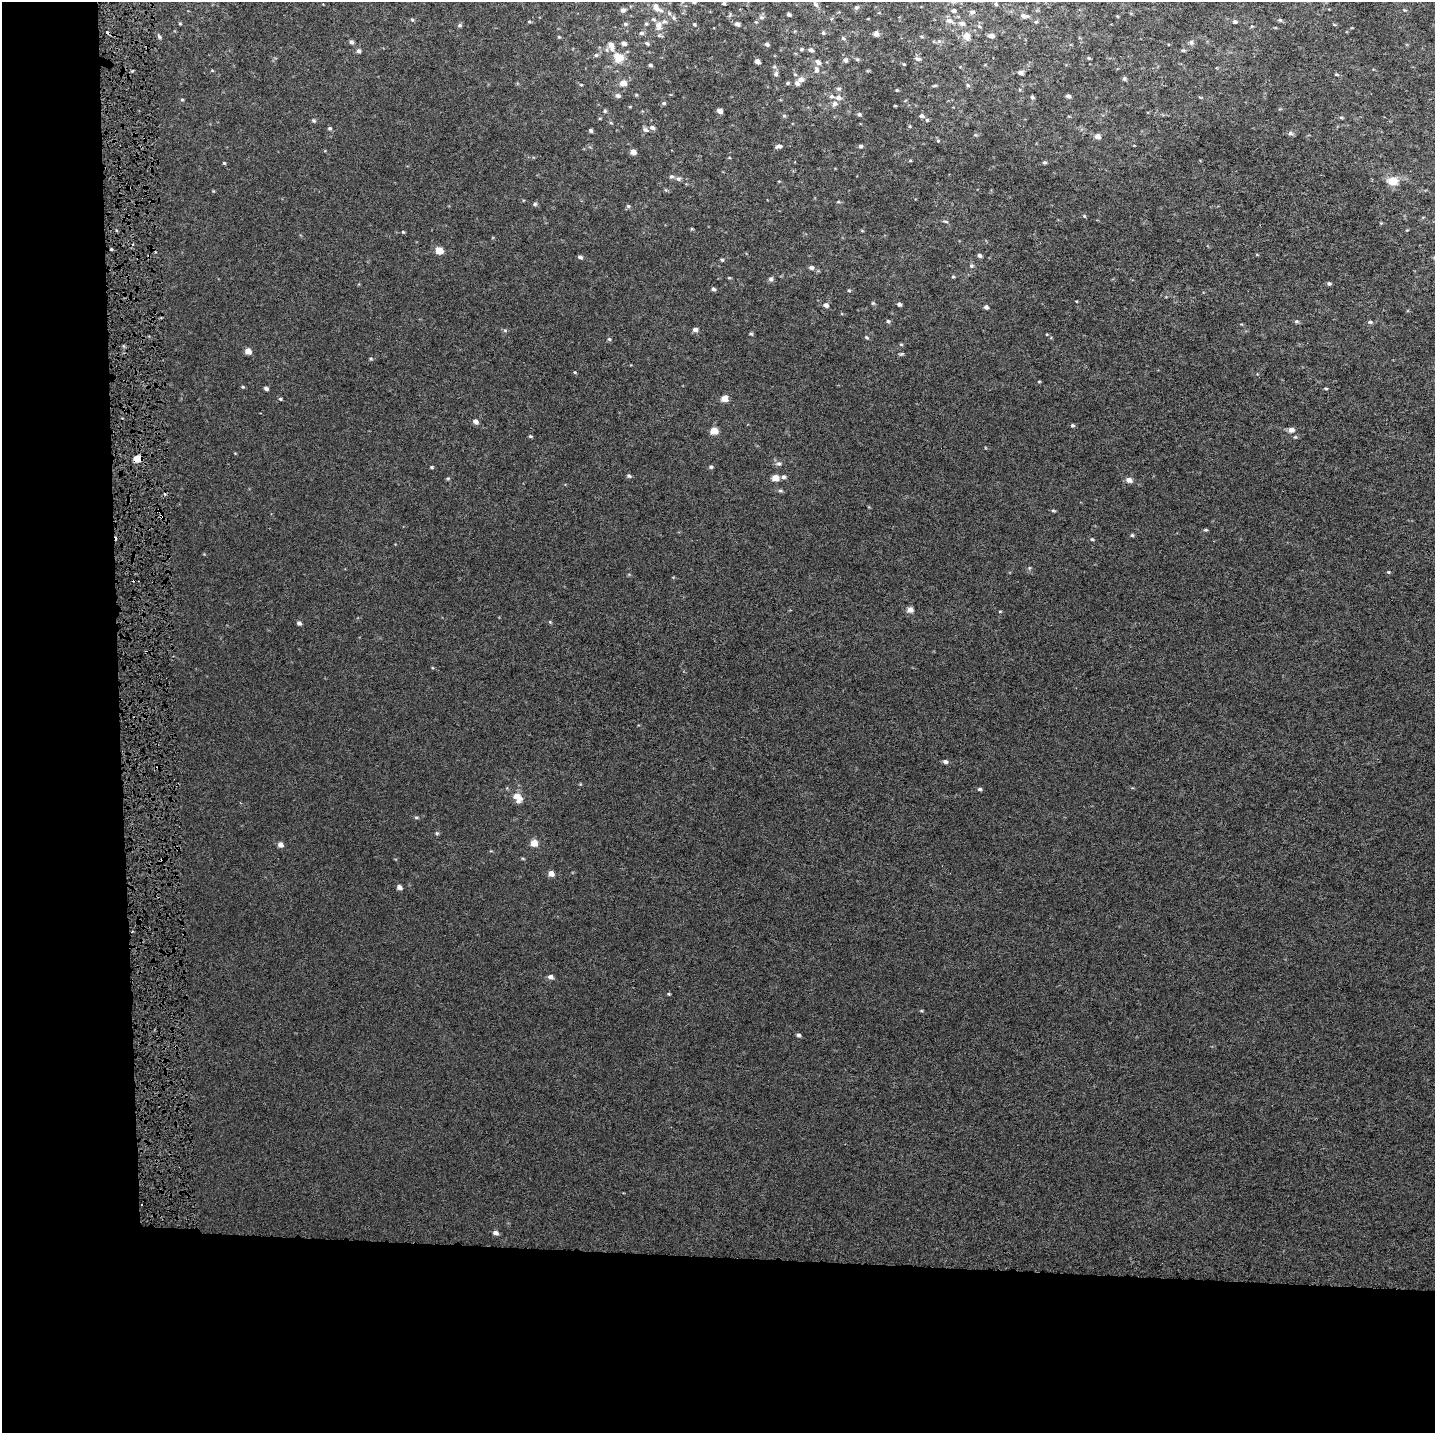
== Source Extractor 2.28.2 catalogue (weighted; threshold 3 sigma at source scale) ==
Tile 7 of 3 x 3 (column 1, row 3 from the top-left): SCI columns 181-1613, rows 1-1431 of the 4661 x 4302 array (HDU 1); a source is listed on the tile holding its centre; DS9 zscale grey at full resolution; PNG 1437 x 1435 px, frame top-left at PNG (2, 2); no overlay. Shown black and unused: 19% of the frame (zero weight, under 4 of 8 exposures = <1% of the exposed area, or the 3 px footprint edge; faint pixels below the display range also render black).
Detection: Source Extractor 2.28.2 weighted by HDU 2 'WHT'; one run over the whole footprint, this tile lists its part. Background 4.09e-04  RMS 0.0014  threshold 0.00569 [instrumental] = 3 sigma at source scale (4.09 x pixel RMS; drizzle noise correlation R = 1.36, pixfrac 0.8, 0.0396/0.0396 arcsec/px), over >= 5 px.
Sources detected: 214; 4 cosmic-ray / hot-pixel residue — not listed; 9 inside a brighter listed object's ellipse — not listed separately; the other 201 listed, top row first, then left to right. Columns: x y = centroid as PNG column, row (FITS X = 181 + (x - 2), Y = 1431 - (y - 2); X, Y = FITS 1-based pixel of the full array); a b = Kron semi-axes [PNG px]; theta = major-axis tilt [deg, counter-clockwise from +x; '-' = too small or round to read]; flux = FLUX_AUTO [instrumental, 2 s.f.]
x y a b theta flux
694 2 7 6 - 0.36
724 3 6 5 - 0.21
815 4 10 6 -52 0.39
996 4 6 5 - 0.2
656 7 11 8 -58 1
856 8 7 5 40 0.26
622 10 7 6 - 0.43
1405 10 5 4 - 0.15
953 11 6 5 - 0.35
972 12 7 6 - 0.38
789 14 4 4 - 0.28
1024 16 12 6 -6 0.55
1117 16 5 3 - 0.097
761 17 7 6 - 0.35
674 18 8 6 -74 0.31
412 20 5 4 - 0.17
1280 20 5 4 - 0.21
949 21 13 7 -23 0.69
529 22 5 4 - 0.14
1036 22 5 4 - 0.17
1235 22 5 4 - 0.27
962 23 9 6 -6 0.54
180 24 4 4 - 0.12
625 24 6 5 - 0.23
646 24 6 4 -43 0.19
694 24 5 5 - 0.19
737 24 6 5 - 0.48
460 25 6 5 - 0.22
1334 25 6 3 -9 0.14
658 26 14 10 81 1.2
979 26 5 4 - 0.19
1252 26 5 4 - 0.13
1352 28 4 3 - 0.087
641 33 7 5 0 0.29
823 33 6 5 - 0.24
876 34 6 5 - 0.58
921 36 5 3 - 0.13
966 36 12 10 -58 1.1
991 36 6 5 - 0.6
159 37 7 4 -47 0.24
559 37 5 4 - 0.13
843 38 6 5 - 0.23
939 41 5 5 - 0.24
351 42 5 4 - 0.34
1191 42 7 6 - 0.32
624 43 6 5 - 0.51
647 43 6 4 -39 0.23
767 44 5 5 - 0.31
801 49 5 5 - 0.21
811 50 6 5 - 0.36
359 51 6 5 - 0.37
596 55 5 5 - 0.23
618 57 16 13 -44 2.1
1089 58 5 4 - 0.16
857 59 5 4 - 0.17
918 59 8 5 -17 0.34
845 60 6 5 - 0.39
757 61 5 4 - 0.62
904 64 4 3 - 0.12
650 65 4 3 - 0.27
774 67 7 5 -44 0.26
212 70 5 3 - 0.1
816 70 11 7 -89 0.58
1021 72 5 4 - 0.58
776 74 7 6 - 0.36
795 74 6 5 - 0.18
1336 74 6 4 -8 0.15
801 79 7 7 - 0.72
1124 79 5 4 - 0.25
623 83 6 6 - 1.1
788 83 6 4 17 0.19
581 85 5 4 - 0.13
968 85 6 4 -45 0.19
934 86 7 3 2 0.15
838 89 6 6 - 0.28
897 90 5 4 - 0.11
636 95 5 4 - 0.13
618 96 7 5 -2 0.41
1068 96 4 4 - 0.36
1032 97 4 4 - 0.22
1200 97 5 3 - 0.12
838 98 8 7 - 0.57
182 100 5 4 - 0.15
664 103 6 5 - 0.23
895 106 4 3 - 0.093
630 107 5 3 - 0.099
605 111 5 5 - 0.19
720 111 5 4 - 0.71
859 114 5 5 - 0.27
784 116 6 5 - 0.2
922 116 5 4 - 0.35
1341 117 5 4 - 0.16
600 118 5 3 - 0.11
927 120 5 5 - 0.17
314 121 6 5 - 0.22
611 123 5 3 - 0.13
910 126 5 3 - 0.12
652 127 6 5 - 0.42
330 128 5 5 - 0.22
591 130 4 4 - 0.25
646 130 9 6 -31 0.34
1291 133 7 5 -30 0.33
1097 136 6 5 - 0.74
938 141 5 5 - 0.15
779 146 8 5 17 0.44
860 146 5 5 - 0.26
633 152 6 5 - 0.74
910 161 5 3 - 0.12
1044 162 5 5 - 0.21
224 163 4 4 - 0.15
671 177 7 6 - 0.28
678 179 6 6 - 0.34
1393 181 14 10 -7 1.6
213 191 5 3 - 0.1
838 202 6 3 18 0.15
535 204 5 5 - 0.23
628 206 6 5 - 0.22
1084 216 5 4 - 0.16
945 221 9 3 -6 0.2
692 229 4 4 - 0.13
862 231 5 3 - 0.11
403 232 4 4 - 0.12
111 249 4 3 - 0.14
439 250 6 5 - 2
979 255 5 4 - 0.33
580 257 5 4 - 0.31
722 260 5 4 - 0.18
971 266 7 6 - 0.27
811 267 6 5 - 0.35
953 277 4 4 - 0.15
729 278 4 4 - 0.12
771 279 6 6 - 0.33
1329 283 5 4 - 0.25
713 289 6 4 -8 0.26
849 290 5 3 - 0.15
873 303 5 4 - 0.16
899 304 5 4 - 0.34
826 305 6 5 - 0.46
986 307 5 4 - 0.39
888 321 5 4 - 0.2
1297 321 6 5 - 0.23
1370 322 6 5 - 0.25
505 330 6 5 - 0.2
695 330 6 5 - 0.54
751 334 6 4 -28 0.16
866 337 6 4 -32 0.18
609 339 5 5 - 0.18
901 344 6 4 -1 0.14
248 351 5 5 - 1.2
902 354 7 4 18 0.18
371 359 5 4 - 0.16
575 372 4 3 - 0.13
1039 382 4 3 - 0.12
243 387 5 4 - 0.15
266 388 5 4 - 0.34
1326 388 5 3 - 0.14
280 399 5 4 - 0.15
724 399 5 5 - 1.6
475 421 7 5 -40 0.52
1072 425 5 4 - 0.22
1291 430 7 6 - 0.67
714 431 6 5 - 2.1
530 436 5 3 - 0.17
137 459 5 5 - 2.3
779 464 9 6 3 0.4
432 467 5 3 - 0.17
711 467 6 5 - 0.23
629 476 6 5 - 0.24
784 477 6 5 - 0.31
448 478 6 4 19 0.14
775 478 6 5 - 1.3
1129 480 6 5 - 0.74
780 491 7 4 -8 0.23
1053 510 6 4 -15 0.17
158 511 7 4 2 0.19
162 516 7 5 -86 0.43
1205 530 5 4 - 0.18
1132 535 5 5 - 0.18
1092 539 5 4 - 0.15
1029 568 5 5 - 0.19
1388 572 5 4 - 0.14
910 610 7 6 - 0.73
1000 611 4 3 - 0.11
550 622 6 3 -45 0.13
299 623 5 5 - 0.34
945 762 6 5 - 0.37
580 784 4 4 - 0.11
980 789 6 4 1 0.23
517 797 11 8 -55 1.7
416 817 5 4 - 0.18
437 833 5 4 - 0.18
534 843 6 5 - 1.5
280 845 6 5 - 0.62
162 859 6 4 19 0.16
523 859 6 3 -20 0.13
551 873 6 5 - 0.83
399 887 5 4 - 0.51
551 977 7 5 -19 0.51
668 994 5 4 - 0.13
798 1035 5 4 - 0.29
496 1233 6 5 - 0.5
Overlapping masked pixels (flux is a lower limit): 5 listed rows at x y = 111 249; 137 459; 158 511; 162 516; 162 859
Isophote crosses this tile's border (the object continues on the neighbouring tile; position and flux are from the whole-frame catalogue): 1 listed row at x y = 694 2